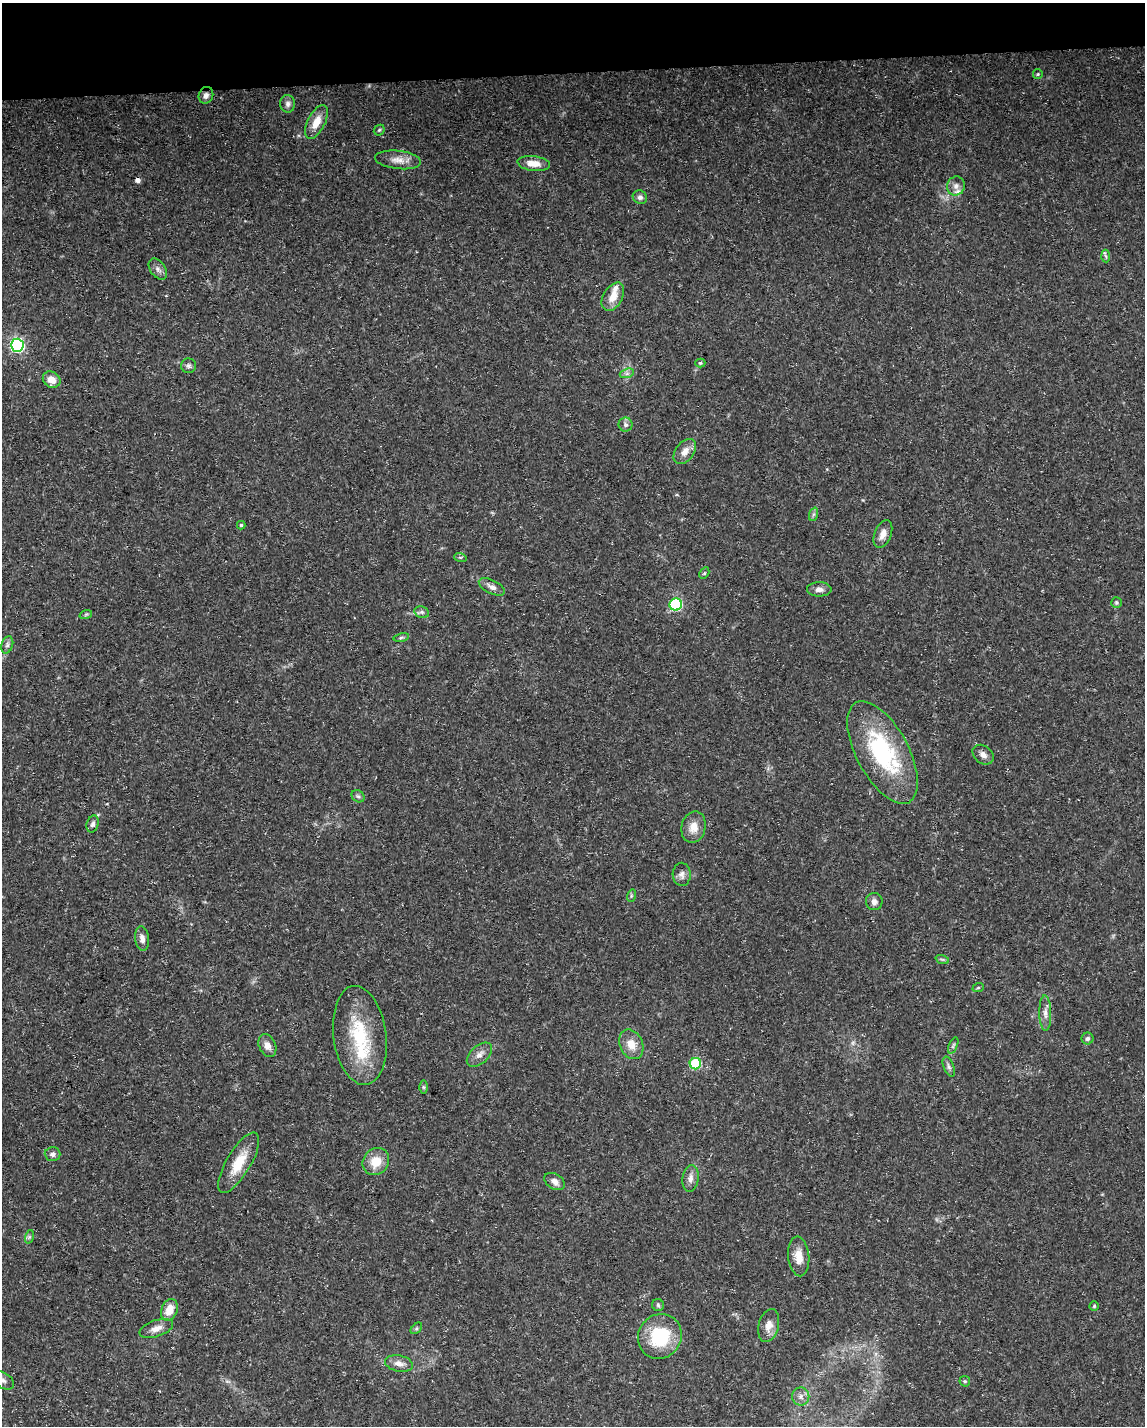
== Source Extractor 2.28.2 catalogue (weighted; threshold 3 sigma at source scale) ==
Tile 3 of 4 x 3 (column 3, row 1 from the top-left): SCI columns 2288-3430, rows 2901-4324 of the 4574 x 4333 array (HDU 1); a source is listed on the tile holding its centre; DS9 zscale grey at full resolution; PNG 1147 x 1428 px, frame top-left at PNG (2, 3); each listed source drawn as its Kron ellipse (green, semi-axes under 4 px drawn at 4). Shown black and unused: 5% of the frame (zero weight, under 3 of 5 exposures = <1% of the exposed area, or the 3 px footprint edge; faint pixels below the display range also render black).
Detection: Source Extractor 2.28.2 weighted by HDU 2 'WHT'; one run over the whole footprint, this tile lists its part. Background 0.0294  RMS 0.0029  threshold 0.013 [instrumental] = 3 sigma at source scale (4.5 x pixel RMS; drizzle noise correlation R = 1.50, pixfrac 1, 0.0396/0.0396 arcsec/px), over >= 5 px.
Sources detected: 75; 1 cosmic-ray / hot-pixel residue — neither listed nor drawn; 3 inside a brighter listed object's ellipse — not listed separately; the other 71 listed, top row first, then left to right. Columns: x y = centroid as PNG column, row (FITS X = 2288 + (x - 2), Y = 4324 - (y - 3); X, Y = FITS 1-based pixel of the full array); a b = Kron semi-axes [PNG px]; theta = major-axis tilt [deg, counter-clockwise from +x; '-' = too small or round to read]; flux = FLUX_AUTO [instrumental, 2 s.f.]
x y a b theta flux
1038 74 5 4 - 0.36
206 95 8 7 - 1.3
288 104 9 7 89 1.1
316 122 18 8 63 4.1
379 130 6 4 45 0.45
398 160 23 9 -6 3
534 164 16 7 -7 3.4
956 186 9 9 - 1.5
640 197 7 6 - 0.88
1106 256 6 4 -86 0.5
158 269 12 7 -55 1.2
613 297 15 9 60 3.9
17 345 6 6 - 59
700 363 5 4 - 0.43
188 366 7 7 - 0.86
627 373 7 4 19 0.73
52 380 9 7 -32 3.1
626 425 7 7 - 0.87
685 452 14 9 51 2.5
814 514 7 4 70 0.57
241 525 4 4 - 0.44
883 534 14 8 68 2.5
460 557 6 4 -18 0.45
704 573 6 4 60 0.46
492 587 14 7 -26 1.6
819 589 12 7 -1 1.8
1116 603 5 5 - 0.43
676 604 6 6 - 37
422 612 7 5 -20 0.76
86 614 6 4 19 0.38
401 637 8 4 9 0.44
7 645 9 5 73 0.8
882 752 56 26 -62 33
983 755 11 8 -38 1.5
358 796 7 5 -41 0.65
93 824 9 6 73 0.88
694 827 16 12 77 3.6
682 874 11 9 -87 1.5
631 896 6 4 73 0.43
874 902 8 8 - 1.4
142 938 12 7 -82 1.6
942 959 7 4 -18 0.48
978 988 6 3 19 0.31
1045 1013 18 6 -89 1.7
360 1035 50 26 -82 19
1088 1038 6 6 - 0.76
631 1044 15 11 -65 3.8
267 1045 12 8 -66 2
953 1045 9 4 68 0.62
479 1055 15 9 42 2
695 1064 6 5 - 22
949 1067 10 5 -68 0.85
423 1087 6 4 -89 0.47
52 1154 8 7 - 1.1
376 1162 14 12 49 5
239 1163 34 12 59 7.7
690 1178 13 8 82 1.7
555 1181 11 7 -31 1.6
29 1237 7 4 72 0.5
799 1256 20 10 -85 3.9
658 1305 6 6 - 0.51
1094 1306 5 4 - 0.39
169 1310 11 8 69 4.3
769 1325 17 10 76 2.7
156 1328 17 8 19 2.4
416 1328 7 4 45 0.47
660 1336 23 21 57 17
399 1363 14 8 -11 2.1
3 1380 12 7 -32 1.5
965 1381 6 5 - 0.43
801 1396 9 8 - 1.5
Isophote crosses this tile's border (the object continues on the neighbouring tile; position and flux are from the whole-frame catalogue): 1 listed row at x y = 3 1380